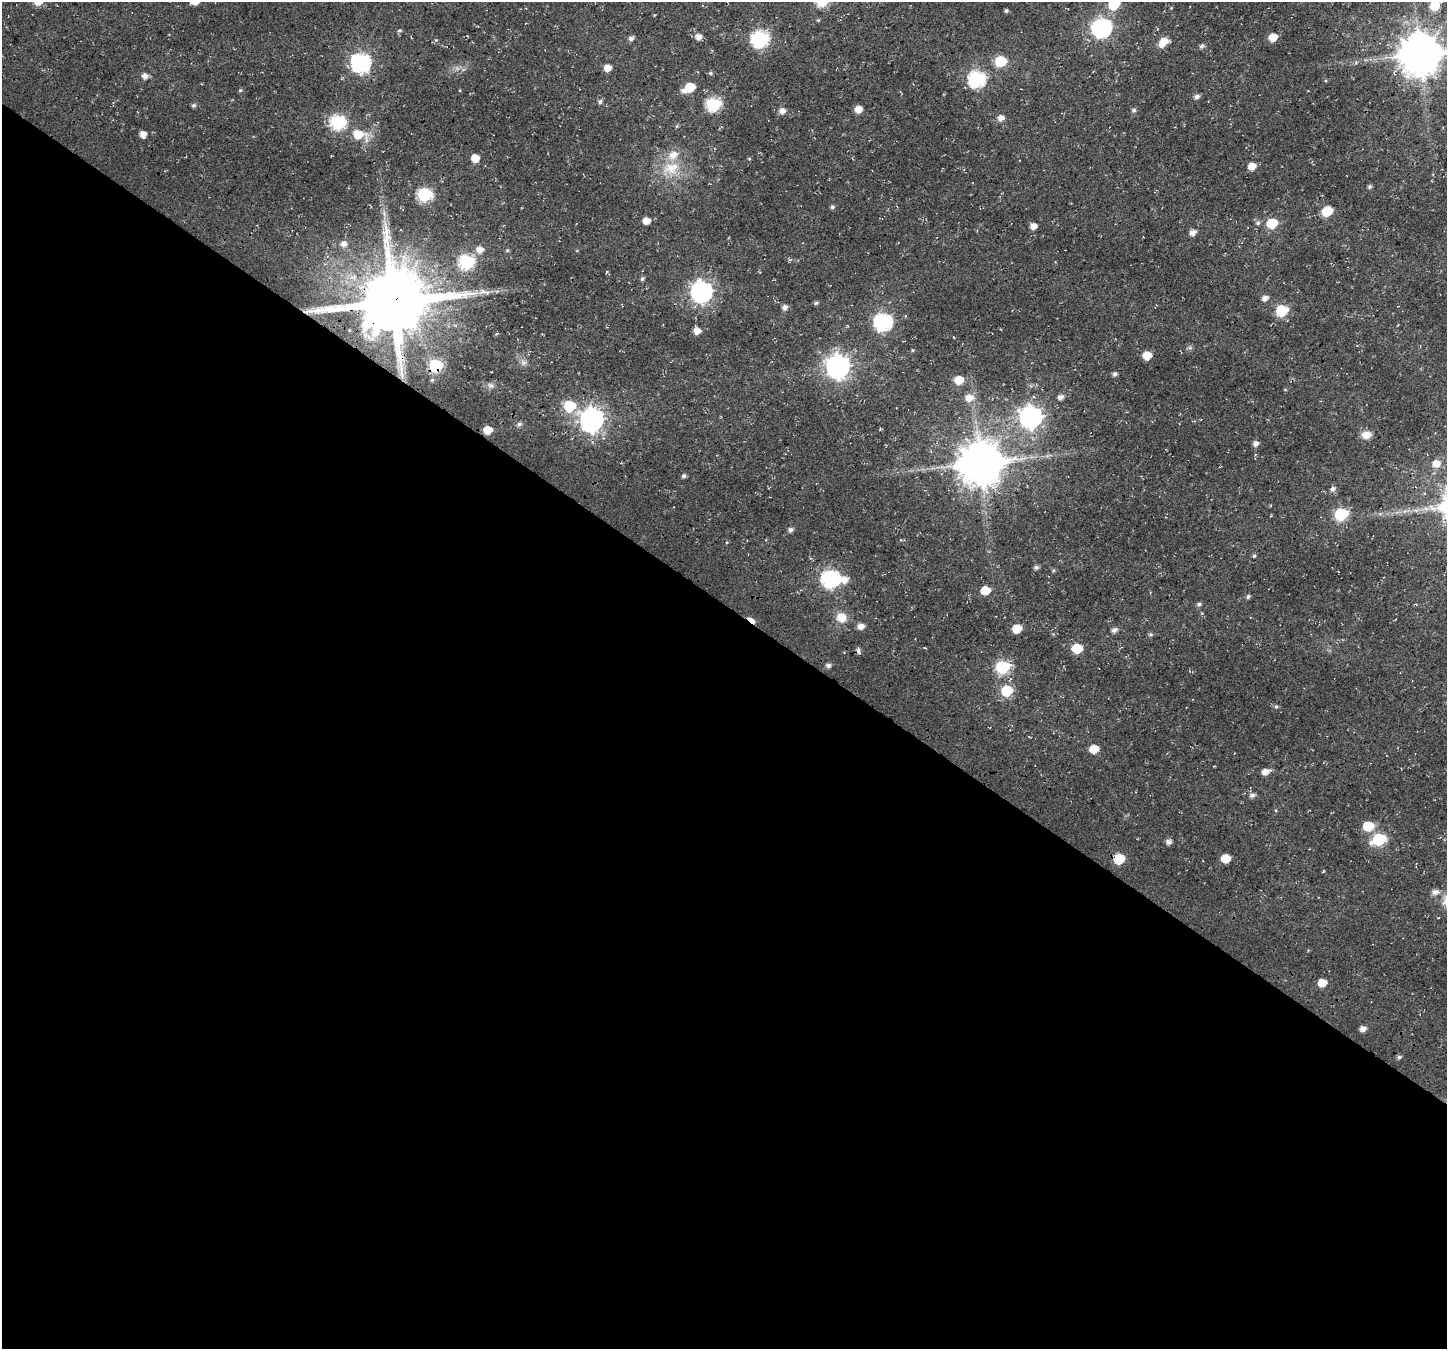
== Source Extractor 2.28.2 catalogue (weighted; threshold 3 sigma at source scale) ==
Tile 14 of 4 x 4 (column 2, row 4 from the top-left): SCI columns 1678-3122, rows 479-1825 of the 6237 x 6280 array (HDU 1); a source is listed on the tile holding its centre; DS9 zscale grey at full resolution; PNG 1449 x 1351 px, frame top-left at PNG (2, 2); no overlay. Shown black and unused: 55% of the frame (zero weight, under 3 of 4 exposures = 13% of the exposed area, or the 3 px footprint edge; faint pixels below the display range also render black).
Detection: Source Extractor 2.28.2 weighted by HDU 2 'WHT'; one run over the whole footprint, this tile lists its part. Background 0.0184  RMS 0.0048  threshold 0.0215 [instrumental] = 3 sigma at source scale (4.5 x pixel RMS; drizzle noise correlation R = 1.50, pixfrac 1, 0.0396/0.0396 arcsec/px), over >= 5 px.
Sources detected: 124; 1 too faint to see at this stretch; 1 cosmic-ray / hot-pixel residue — not listed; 2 inside a brighter listed object's ellipse — not listed separately; the other 120 listed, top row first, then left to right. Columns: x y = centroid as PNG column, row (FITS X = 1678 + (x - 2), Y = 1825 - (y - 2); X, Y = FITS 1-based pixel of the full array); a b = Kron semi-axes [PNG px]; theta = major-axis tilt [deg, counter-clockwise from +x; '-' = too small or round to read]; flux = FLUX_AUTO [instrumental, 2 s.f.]
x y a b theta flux
1114 5 7 6 - 19
1435 5 7 6 - 13
1006 11 5 4 - 0.8
654 15 4 3 - 0.37
1101 28 9 8 - 170
399 31 6 5 - 0.76
698 37 7 6 - 2.8
1273 37 7 6 - 6.4
631 38 6 6 - 1.5
760 39 8 7 - 110
436 40 5 5 - 0.55
1164 42 12 9 35 5
1201 46 6 5 - 1.1
1420 54 12 11 - 1600
1000 61 7 6 - 24
361 62 9 8 - 140
1356 62 6 4 20 0.67
607 68 6 6 - 3.9
710 73 5 5 - 0.71
145 76 6 6 - 2.4
976 79 8 7 - 110
690 87 7 6 - 12
240 90 5 4 - 0.58
683 91 7 5 -28 1.8
1197 97 6 5 - 1.8
600 102 6 5 - 1
713 104 7 7 - 62
193 105 5 5 - 0.93
858 109 6 6 - 4.4
1134 110 6 5 - 0.96
782 111 6 6 - 2.5
1001 118 7 6 - 2.5
338 122 8 7 - 77
677 126 5 3 - 0.53
143 134 6 5 - 3.1
358 134 13 9 -13 11
475 158 6 6 - 6.1
749 159 5 3 - 0.45
1252 166 6 6 - 5.1
671 168 25 16 19 13
1369 187 5 5 - 0.95
425 194 7 7 - 58
832 207 5 5 - 0.92
1327 211 7 6 - 18
646 221 6 5 - 4.1
1258 223 7 6 - 1
1272 223 7 6 - 17
1033 226 6 5 - 3
1193 232 6 5 - 2.8
344 244 7 6 - 2.2
480 250 8 7 - 3.7
507 250 5 4 - 0.6
467 262 8 7 - 74
606 272 4 3 - 0.38
642 279 5 5 - 0.93
483 292 12 7 24 2.4
701 292 9 8 - 250
1265 298 7 5 25 2.3
394 302 20 18 17 4700
816 303 6 4 23 0.77
785 307 6 6 - 1.9
1282 311 7 6 - 32
883 322 8 8 - 130
697 331 6 6 - 3.5
496 334 6 3 19 0.47
912 350 5 3 - 0.45
1147 355 6 6 - 8.2
523 363 9 6 7 1.5
436 365 7 7 - 43
838 366 9 9 - 360
1115 374 5 5 - 1.3
432 380 4 4 - 0.54
959 380 7 6 - 8.4
490 385 8 7 - 1.5
1060 397 6 5 - 2.1
969 398 9 8 - 4.4
569 406 7 6 - 27
1031 417 9 8 - 280
591 420 10 9 - 340
519 424 7 5 14 1.1
880 429 5 3 - 0.38
488 430 6 6 - 7.1
1366 435 11 8 6 4.3
1255 444 6 5 - 2
980 463 13 12 - 2000
1436 464 8 7 - 4.1
684 476 6 5 - 1
1332 489 7 5 45 1.6
1341 514 8 7 - 44
791 530 6 5 - 1.3
1254 556 5 4 - 0.66
1036 567 6 5 - 1.2
830 578 8 8 - 130
844 580 9 8 - 3.9
985 590 7 6 - 8.9
1248 597 5 5 - 0.91
1199 604 5 5 - 1
841 617 12 11 - 6.1
751 620 10 4 -38 5.4
861 626 6 5 - 3.1
1017 629 7 6 - 10
1114 630 6 5 - 1.8
1151 634 6 5 - 0.81
1077 648 7 6 - 15
828 665 5 5 - 1.4
1003 667 8 7 - 52
1007 691 7 6 - 22
1276 706 5 4 - 0.66
1094 749 7 6 - 7.1
1266 772 8 6 15 3.2
1252 795 7 6 - 1.5
1368 826 8 7 - 14
1379 839 8 6 19 41
1168 842 7 5 22 1.7
1225 858 6 6 - 8.2
1119 859 7 6 - 20
1435 892 8 6 6 2.4
1322 983 7 6 - 6
1363 1029 6 5 - 2.4
1399 1057 6 5 - 0.98
Overlapping masked pixels (flux is a lower limit): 5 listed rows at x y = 394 302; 436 365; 980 463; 751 620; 1119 859
Isophote crosses this tile's border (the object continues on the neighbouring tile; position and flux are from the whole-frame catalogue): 3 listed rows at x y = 1114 5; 1435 5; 1420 54